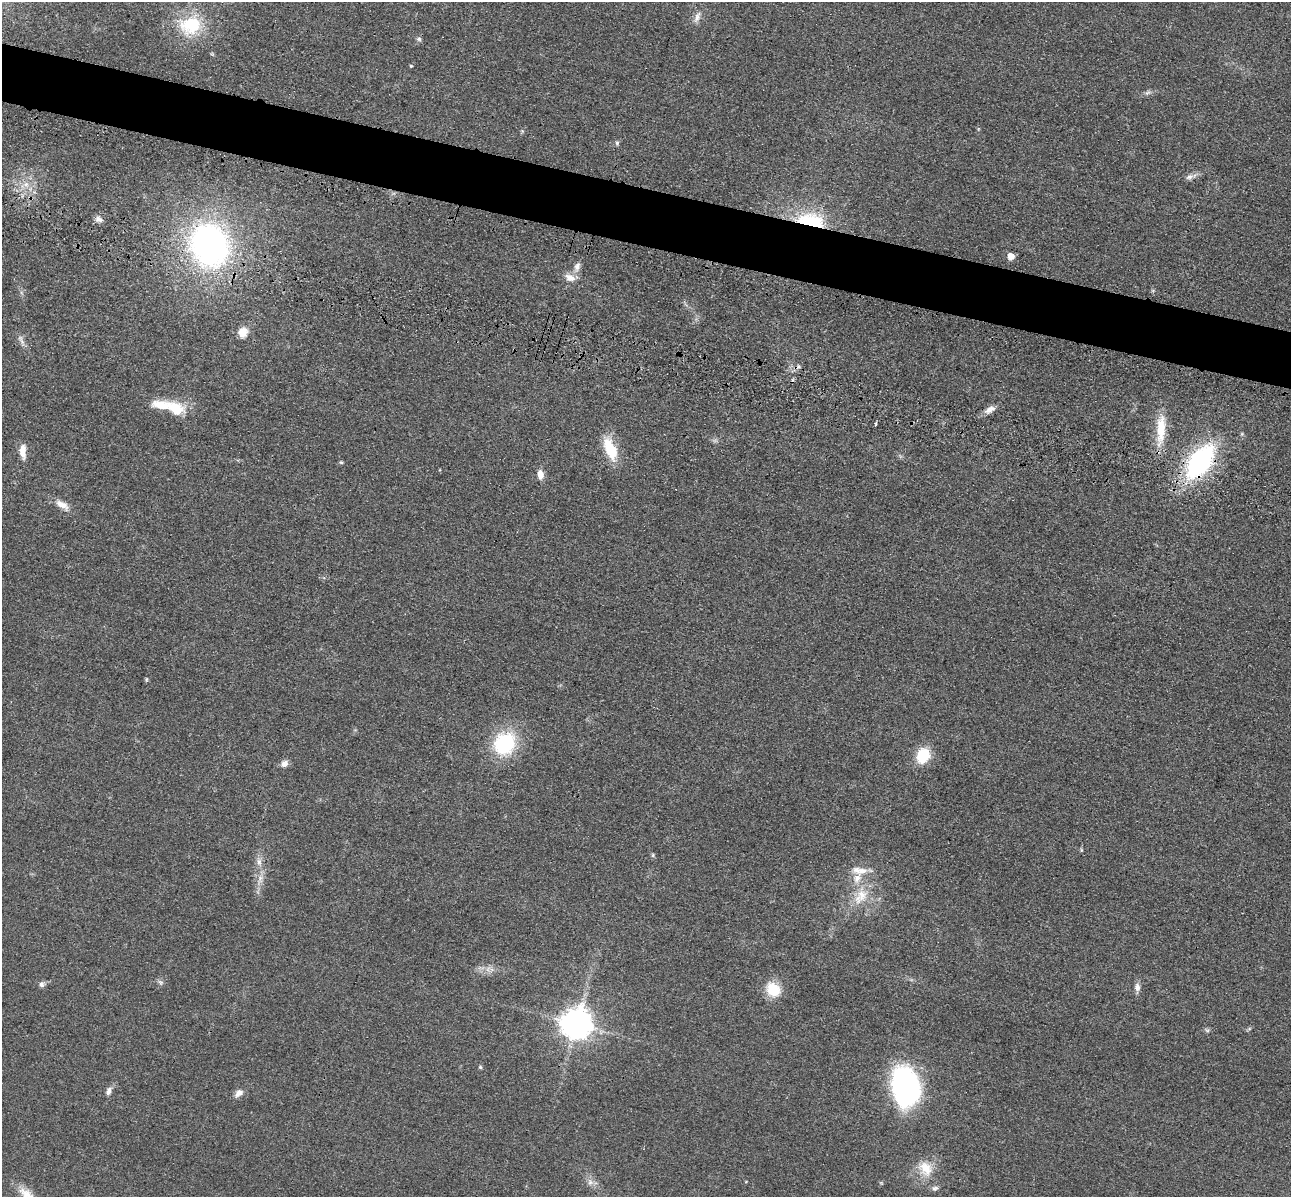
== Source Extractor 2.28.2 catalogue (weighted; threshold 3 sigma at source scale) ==
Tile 11 of 4 x 4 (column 3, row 3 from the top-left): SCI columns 2751-4039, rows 1591-2785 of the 5350 x 5365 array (HDU 1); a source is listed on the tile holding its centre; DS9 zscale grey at full resolution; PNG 1293 x 1199 px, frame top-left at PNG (2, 2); no overlay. Shown black and unused: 5% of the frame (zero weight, under 3 of 4 exposures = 9% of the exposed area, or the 3 px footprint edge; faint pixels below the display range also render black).
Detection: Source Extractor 2.28.2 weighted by HDU 2 'WHT'; one run over the whole footprint, this tile lists its part. Background 0.0484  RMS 0.0086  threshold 0.0389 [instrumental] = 3 sigma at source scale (4.5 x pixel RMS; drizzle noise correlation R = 1.50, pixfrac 1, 0.05/0.05 arcsec/px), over >= 5 px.
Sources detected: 56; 1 too faint to see at this stretch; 1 cosmic-ray / hot-pixel residue — not listed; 4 inside a brighter listed object's ellipse — not listed separately; the other 50 listed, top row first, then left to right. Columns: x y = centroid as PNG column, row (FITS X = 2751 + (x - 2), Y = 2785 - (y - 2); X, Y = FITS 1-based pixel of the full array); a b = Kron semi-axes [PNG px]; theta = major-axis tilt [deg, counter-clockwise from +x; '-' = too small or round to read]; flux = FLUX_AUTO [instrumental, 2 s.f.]
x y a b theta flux
697 17 17 7 71 5.3
190 25 32 26 9 46
419 39 7 6 - 1.8
411 66 4 4 - 0.82
1148 93 10 3 21 1.9
617 143 6 5 - 1.6
1189 177 10 8 32 3.6
26 184 9 8 - 6.1
99 219 10 8 -43 3.8
810 221 30 15 -8 63
209 246 26 21 -69 390
1011 256 6 5 - 9.2
577 267 14 8 74 5.3
570 278 14 9 -24 7.5
243 332 13 11 60 9.4
21 340 20 5 -65 3.9
175 409 26 16 -31 23
990 410 16 8 29 5.9
876 424 3 3 - 1.4
1161 430 45 12 86 25
1242 434 5 5 - 1.2
610 449 26 11 -67 31
23 451 17 7 -87 8.6
341 462 5 4 - 1.2
1200 462 31 17 55 160
540 475 11 7 -81 6.6
62 505 20 9 -34 8.5
146 679 7 3 82 1
504 744 22 18 53 73
923 756 13 11 69 33
284 764 10 7 37 4.6
653 855 5 5 - 1.2
259 862 11 7 -83 4.6
862 871 16 9 10 8.6
260 879 15 7 83 6.6
861 896 28 16 58 24
160 982 9 6 -43 2.1
42 984 8 7 - 2.8
1137 987 12 7 -87 4.2
773 989 16 14 -53 23
576 1024 10 9 - 1500
1207 1030 6 6 - 1.7
480 1067 5 5 - 1.3
906 1087 36 25 -79 200
108 1091 11 6 68 3.9
239 1093 12 7 42 4.9
925 1168 23 19 -49 20
590 1182 9 8 - 4.6
881 1183 6 3 -19 0.87
27 1194 31 12 -37 15
Overlapping masked pixels (flux is a lower limit): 2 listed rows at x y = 810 221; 1200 462
Isophote crosses this tile's border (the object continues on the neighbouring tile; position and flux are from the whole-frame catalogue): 1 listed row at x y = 27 1194